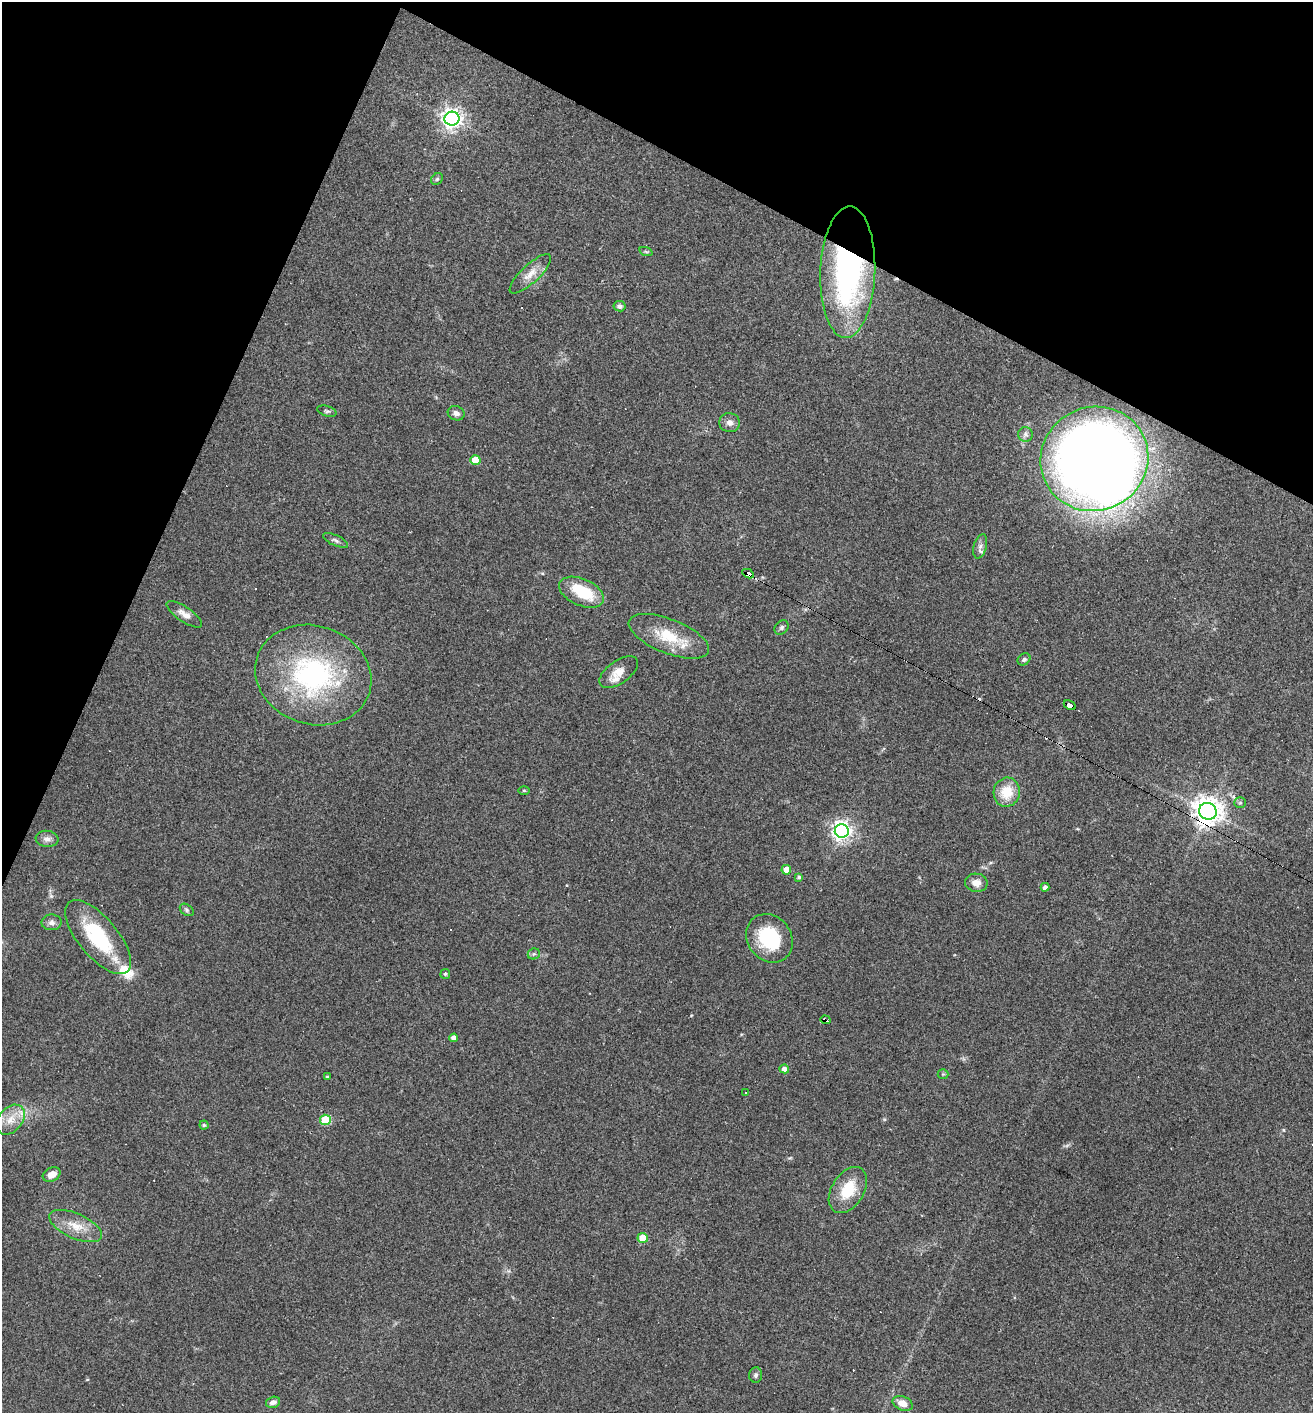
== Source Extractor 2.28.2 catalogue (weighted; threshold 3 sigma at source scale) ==
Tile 2 of 4 x 4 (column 2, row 1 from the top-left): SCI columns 1449-2759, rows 4233-5643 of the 5654 x 5643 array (HDU 1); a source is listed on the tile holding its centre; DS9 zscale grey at full resolution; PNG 1315 x 1415 px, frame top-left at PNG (2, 2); each listed source drawn as its Kron ellipse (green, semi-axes under 4 px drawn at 4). Shown black and unused: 22% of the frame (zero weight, under 2 of 3 exposures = <1% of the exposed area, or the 3 px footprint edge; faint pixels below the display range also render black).
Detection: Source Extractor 2.28.2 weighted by HDU 2 'WHT'; one run over the whole footprint, this tile lists its part. Background 0.0502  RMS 0.0065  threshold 0.0292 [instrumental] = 3 sigma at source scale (4.5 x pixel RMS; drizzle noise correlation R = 1.50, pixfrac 1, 0.05/0.05 arcsec/px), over >= 5 px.
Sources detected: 70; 3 inside a brighter object's white glare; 11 cosmic-ray / hot-pixel residue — neither listed nor drawn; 1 inside a brighter listed object's ellipse — not listed separately; the other 55 listed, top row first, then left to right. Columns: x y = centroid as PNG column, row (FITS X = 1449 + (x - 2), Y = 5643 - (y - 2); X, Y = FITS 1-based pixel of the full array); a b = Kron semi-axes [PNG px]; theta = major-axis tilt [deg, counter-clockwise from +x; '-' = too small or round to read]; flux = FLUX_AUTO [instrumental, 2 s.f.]
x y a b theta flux
452 119 7 7 - 390
437 179 6 5 - 1.1
646 252 7 4 -19 0.93
848 272 66 27 88 160
530 274 27 9 43 7.7
619 306 6 5 - 1.9
327 411 10 5 -17 1.4
456 413 8 7 - 2.7
730 423 10 9 - 3.8
1026 434 7 7 - 2.1
1094 459 54 52 25 980
475 460 5 4 - 13
335 540 13 5 -24 2.1
980 546 12 6 75 3
748 574 6 4 -28 190
582 592 24 13 -23 27
184 614 21 7 -34 5.2
782 627 8 6 46 1.5
669 636 43 17 -21 25
1024 659 7 5 37 1.4
619 672 22 11 35 8.7
313 675 59 49 -18 120
1070 705 6 4 -29 95
524 790 5 3 - 0.69
1007 792 14 13 - 15
1240 803 6 5 - 1.2
1208 811 9 8 - 780
842 831 7 7 - 340
47 839 11 8 -6 3.7
786 870 5 4 - 8
799 877 4 4 - 1.3
976 883 11 9 -8 5.3
1045 887 4 4 - 3
187 910 8 5 -38 1.6
51 922 10 8 1 3.1
98 937 45 19 -50 46
769 938 25 22 -52 40
534 954 6 5 - 1.2
445 974 5 5 - 0.89
825 1020 5 3 - 2.9
454 1038 4 4 - 4.4
784 1069 5 4 - 4.4
943 1074 5 5 - 0.98
327 1077 4 3 - 1.1
746 1092 3 2 - 0.58
11 1120 17 12 51 9.8
325 1120 5 5 - 30
204 1125 4 4 - 0.87
52 1175 9 7 27 5.7
848 1190 25 16 58 21
76 1226 28 12 -24 13
643 1238 5 5 - 12
756 1375 8 6 86 1.7
273 1402 7 5 17 3.1
903 1403 10 7 -23 6.5
Overlapping masked pixels (flux is a lower limit): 5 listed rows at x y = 848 272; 748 574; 1070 705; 1208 811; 825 1020